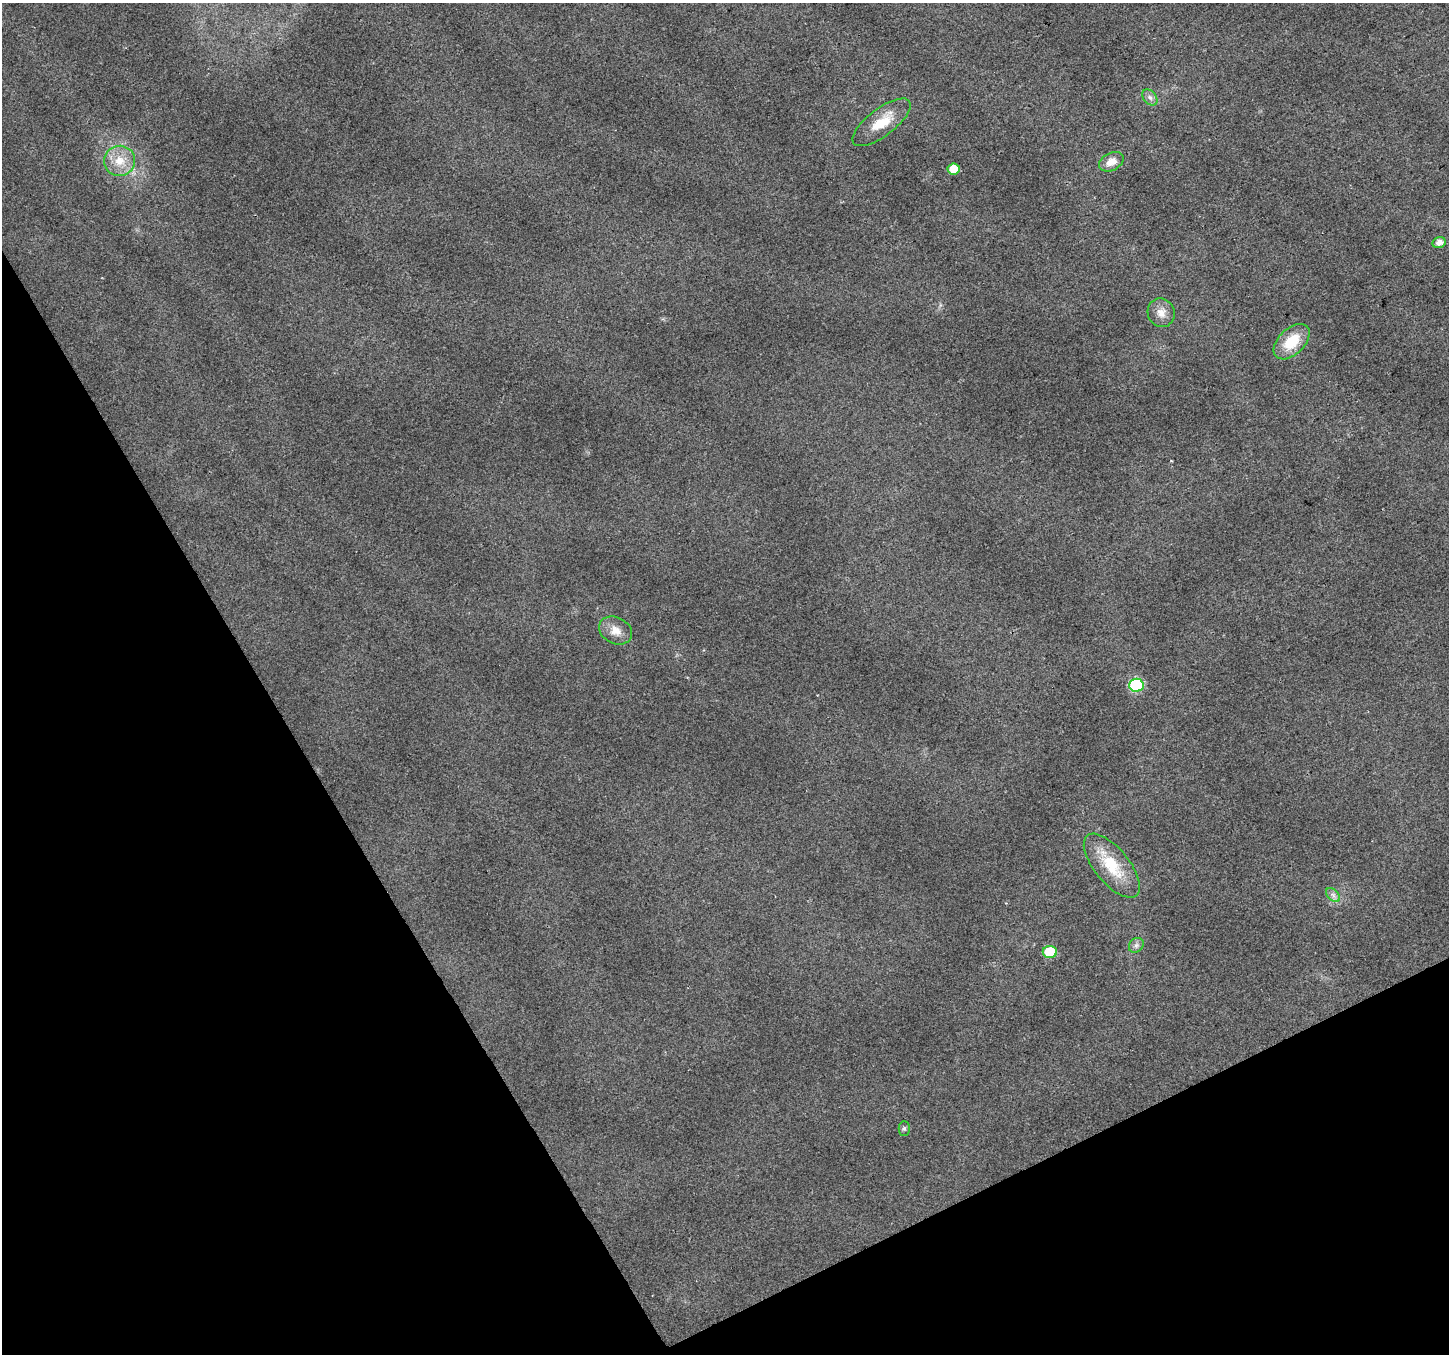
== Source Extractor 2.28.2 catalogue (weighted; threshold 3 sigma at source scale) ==
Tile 14 of 4 x 4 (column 2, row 4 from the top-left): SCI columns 1450-2896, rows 165-1516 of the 5789 x 5676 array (HDU 1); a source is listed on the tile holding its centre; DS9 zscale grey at full resolution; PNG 1451 x 1356 px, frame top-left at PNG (2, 3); each listed source drawn as its Kron ellipse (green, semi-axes under 4 px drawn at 4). Shown black and unused: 27% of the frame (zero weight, under 2 of 3 exposures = <1% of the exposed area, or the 3 px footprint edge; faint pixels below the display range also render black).
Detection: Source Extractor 2.28.2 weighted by HDU 2 'WHT'; one run over the whole footprint, this tile lists its part. Background 0.0194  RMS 0.0082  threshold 0.0371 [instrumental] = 3 sigma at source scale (4.5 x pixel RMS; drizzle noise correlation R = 1.50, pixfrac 1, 0.0396/0.0396 arcsec/px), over >= 5 px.
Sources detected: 15; all 15 listed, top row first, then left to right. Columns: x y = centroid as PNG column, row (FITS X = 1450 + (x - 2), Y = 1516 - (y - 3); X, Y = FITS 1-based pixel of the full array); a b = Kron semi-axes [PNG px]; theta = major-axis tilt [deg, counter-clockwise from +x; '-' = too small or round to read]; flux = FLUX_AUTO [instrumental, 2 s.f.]
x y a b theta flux
1150 97 9 6 -49 3.3
882 122 35 13 37 21
119 161 15 15 - 16
1111 162 13 9 27 8.2
954 169 6 5 - 12
1439 242 7 5 13 5.3
1161 313 14 13 - 8.1
1292 342 21 13 44 24
616 630 17 13 -27 9.7
1136 685 7 6 - 85
1112 866 39 17 -51 33
1333 895 8 5 -45 2.8
1136 945 8 6 45 2.7
1050 952 7 6 - 39
904 1128 7 5 89 1.6